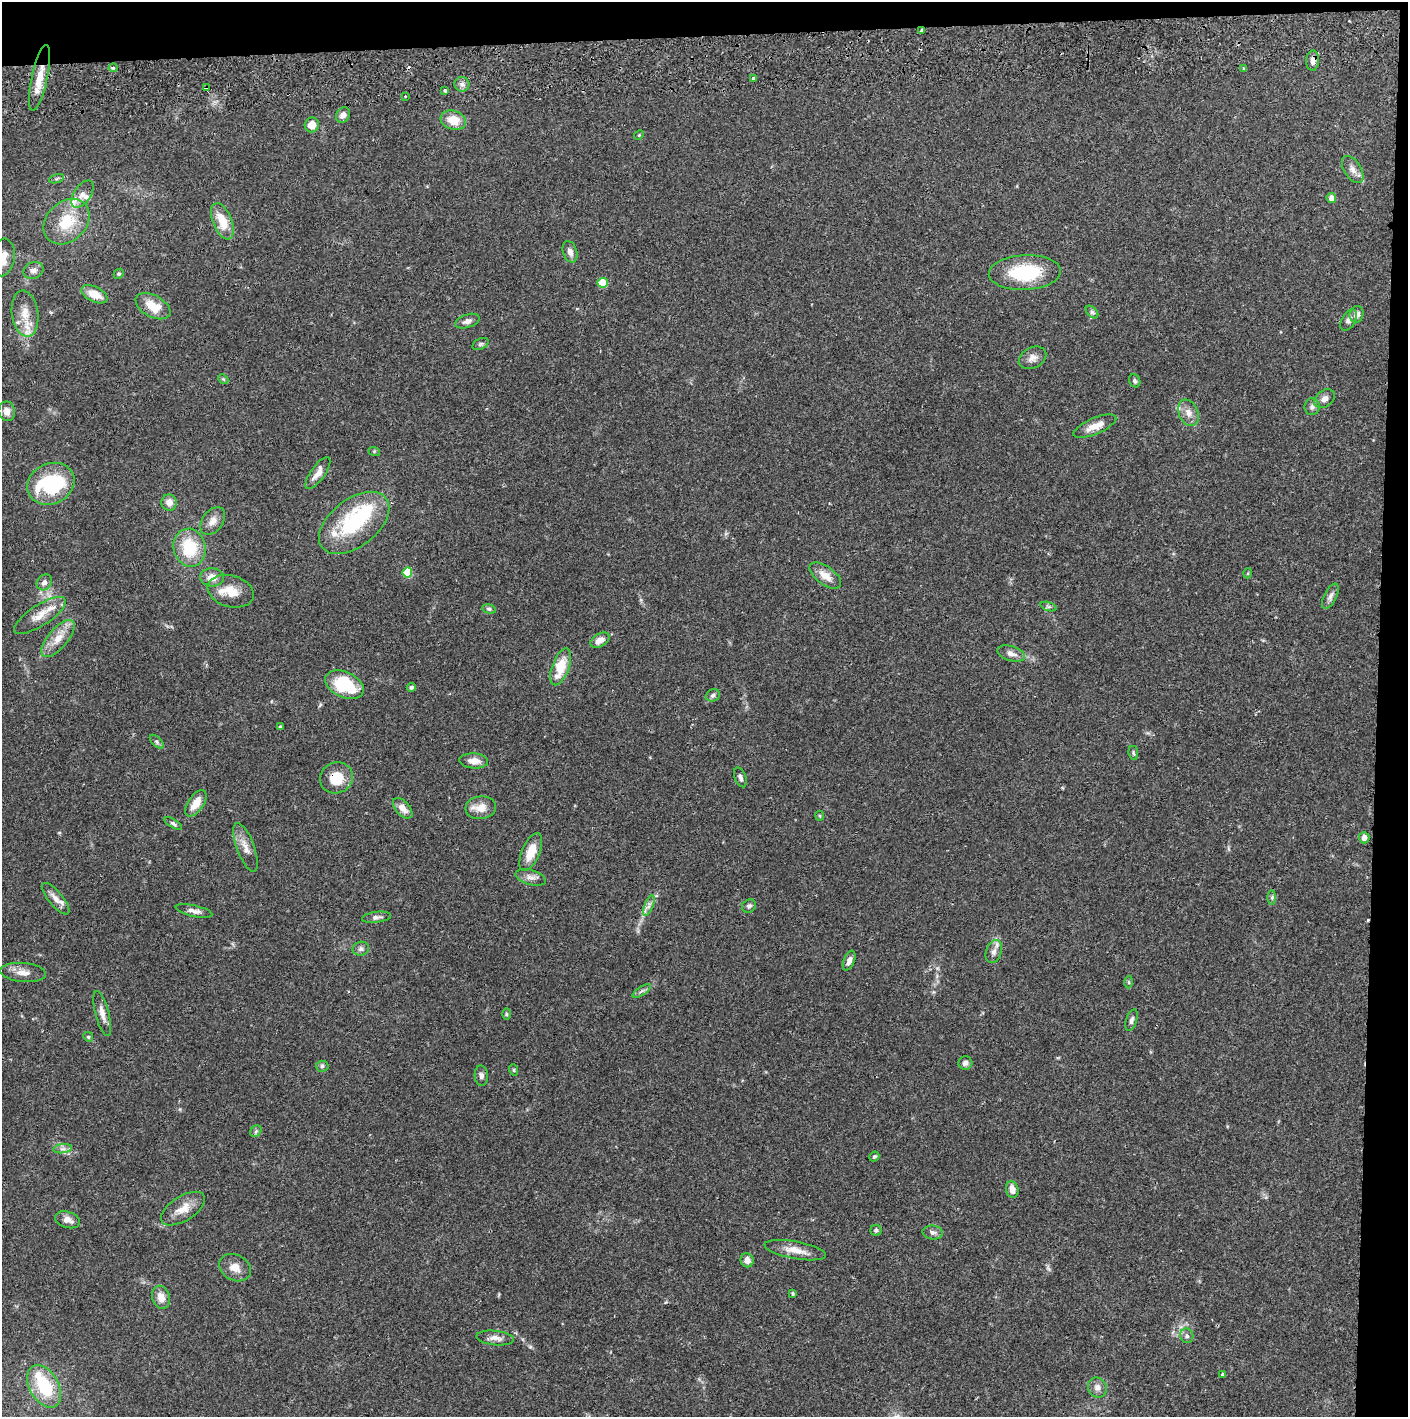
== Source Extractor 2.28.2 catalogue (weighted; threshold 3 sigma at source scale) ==
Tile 3 of 3 x 3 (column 3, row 1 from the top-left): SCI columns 2816-4221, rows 2887-4301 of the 4228 x 4359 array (HDU 1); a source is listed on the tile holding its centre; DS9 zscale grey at full resolution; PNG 1410 x 1419 px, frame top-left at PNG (2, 2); each listed source drawn as its Kron ellipse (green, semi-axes under 4 px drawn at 4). Shown black and unused: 5% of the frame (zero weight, under 2 of 3 exposures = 3% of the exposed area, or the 3 px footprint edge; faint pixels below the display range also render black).
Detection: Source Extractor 2.28.2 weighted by HDU 2 'WHT'; one run over the whole footprint, this tile lists its part. Background 0.0678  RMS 0.0048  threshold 0.0218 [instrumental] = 3 sigma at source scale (4.5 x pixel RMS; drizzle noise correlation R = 1.50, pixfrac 1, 0.05/0.05 arcsec/px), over >= 5 px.
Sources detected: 128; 2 inside a brighter object's white glare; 2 cosmic-ray / hot-pixel residue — neither listed nor drawn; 5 inside a brighter listed object's ellipse — not listed separately; the other 119 listed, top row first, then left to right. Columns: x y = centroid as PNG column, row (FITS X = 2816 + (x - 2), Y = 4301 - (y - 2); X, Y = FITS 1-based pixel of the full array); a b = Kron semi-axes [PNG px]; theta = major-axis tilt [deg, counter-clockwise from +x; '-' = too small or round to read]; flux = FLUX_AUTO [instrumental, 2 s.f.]
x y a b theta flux
922 30 3 3 - 1.9
1313 61 10 6 87 2.8
113 68 4 3 - 1.4
1243 69 3 3 - 1.2
39 78 33 8 78 9.2
754 78 4 3 - 1.2
462 84 7 7 - 1.8
206 88 4 3 - 3.5
445 90 3 3 - 1.3
405 96 2 2 - 0.48
343 115 8 6 54 2.5
453 120 13 9 -16 8.1
312 125 7 7 - 4.9
639 135 5 4 - 0.55
1353 169 15 8 -58 3.1
57 179 8 3 19 0.71
83 194 15 8 56 3.1
1331 198 5 4 - 3.4
222 221 19 9 -68 11
67 222 25 19 44 17
570 252 11 7 -72 2.7
3 257 19 12 82 6.2
33 270 10 8 25 2.3
1025 272 36 17 2 28
119 274 5 4 - 0.72
603 283 5 5 - 12
94 294 14 7 -26 7.1
153 306 19 11 -28 9.3
1092 312 7 4 -45 1.1
25 314 23 13 -82 8.9
1357 314 8 7 - 2.8
1349 320 11 7 59 1.9
467 321 13 6 19 2.3
480 344 8 5 27 0.98
1033 358 14 10 27 3.4
223 379 6 4 -43 0.57
1135 381 7 5 -64 1
1325 399 11 8 36 2.6
1312 407 8 7 - 1.7
7 411 10 8 -82 3.7
1188 413 14 9 -68 4.1
1095 426 23 8 23 5.9
374 451 6 4 -18 0.53
318 473 19 7 55 4.2
51 484 24 20 26 40
169 502 8 7 - 4
213 521 15 10 52 3.9
354 523 40 23 38 41
190 548 19 16 -78 21
407 572 5 5 - 16
1248 573 5 3 - 0.43
825 575 18 9 -36 5.5
212 577 12 9 -3 4.7
44 582 8 7 - 2.3
231 591 23 15 -16 9.7
1330 596 13 6 63 2.1
1049 607 8 3 -18 0.91
489 609 7 4 -16 0.94
40 615 30 10 33 7.2
58 638 23 10 50 7.1
600 640 10 6 30 3.5
1011 653 14 7 -18 3
561 667 19 8 70 12
344 685 20 12 -24 26
411 687 4 4 - 1.2
713 695 7 6 - 1.2
280 726 3 3 - 0.66
157 742 8 4 -45 1.1
1133 753 7 4 -81 0.79
474 761 14 7 -3 4.2
740 777 10 5 -68 1.7
336 778 17 15 28 12
196 803 15 8 55 6.8
403 808 12 7 -48 3.6
481 808 15 11 6 6.2
820 816 5 4 - 0.58
173 824 10 4 -33 1
1364 838 6 5 - 2.5
246 847 26 8 -70 4.9
531 852 20 9 68 8.9
531 877 16 7 -16 2.7
1272 898 7 4 90 0.81
56 899 19 7 -50 4
649 906 11 4 68 1.9
749 906 7 6 - 1.2
194 911 19 5 -12 2.5
376 917 14 5 7 1.8
361 949 8 7 - 1.6
994 952 12 7 73 2.5
849 961 10 5 67 2.5
23 972 23 9 -5 4.6
1129 982 6 4 -89 0.69
642 991 10 4 33 1.2
102 1013 23 6 -75 3.9
506 1014 6 4 -89 0.58
1132 1020 11 5 72 1.5
88 1037 5 4 - 0.64
965 1063 7 6 - 1.6
322 1066 6 5 - 1
514 1070 6 3 -72 0.61
481 1076 10 6 -87 1.7
256 1131 6 5 - 0.93
63 1149 9 4 8 1.6
874 1157 5 4 - 0.8
1012 1189 8 6 -77 4.1
183 1209 25 12 32 7.1
67 1220 13 8 -16 3.6
876 1230 5 5 - 1.1
933 1232 10 7 -6 1.8
795 1250 31 8 -11 6.7
747 1260 7 6 - 3.3
235 1268 16 12 -29 5
792 1293 4 3 - 0.58
161 1297 12 8 -74 4.7
1187 1336 7 6 - 1.4
495 1338 19 7 -6 3.3
1222 1374 3 3 - 0.63
44 1386 23 14 -61 24
1097 1388 10 9 - 2.8
Overlapping masked pixels (flux is a lower limit): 5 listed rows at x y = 922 30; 1313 61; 39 78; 206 88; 336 778
Isophote crosses this tile's border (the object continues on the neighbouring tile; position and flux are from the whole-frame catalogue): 1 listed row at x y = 3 257